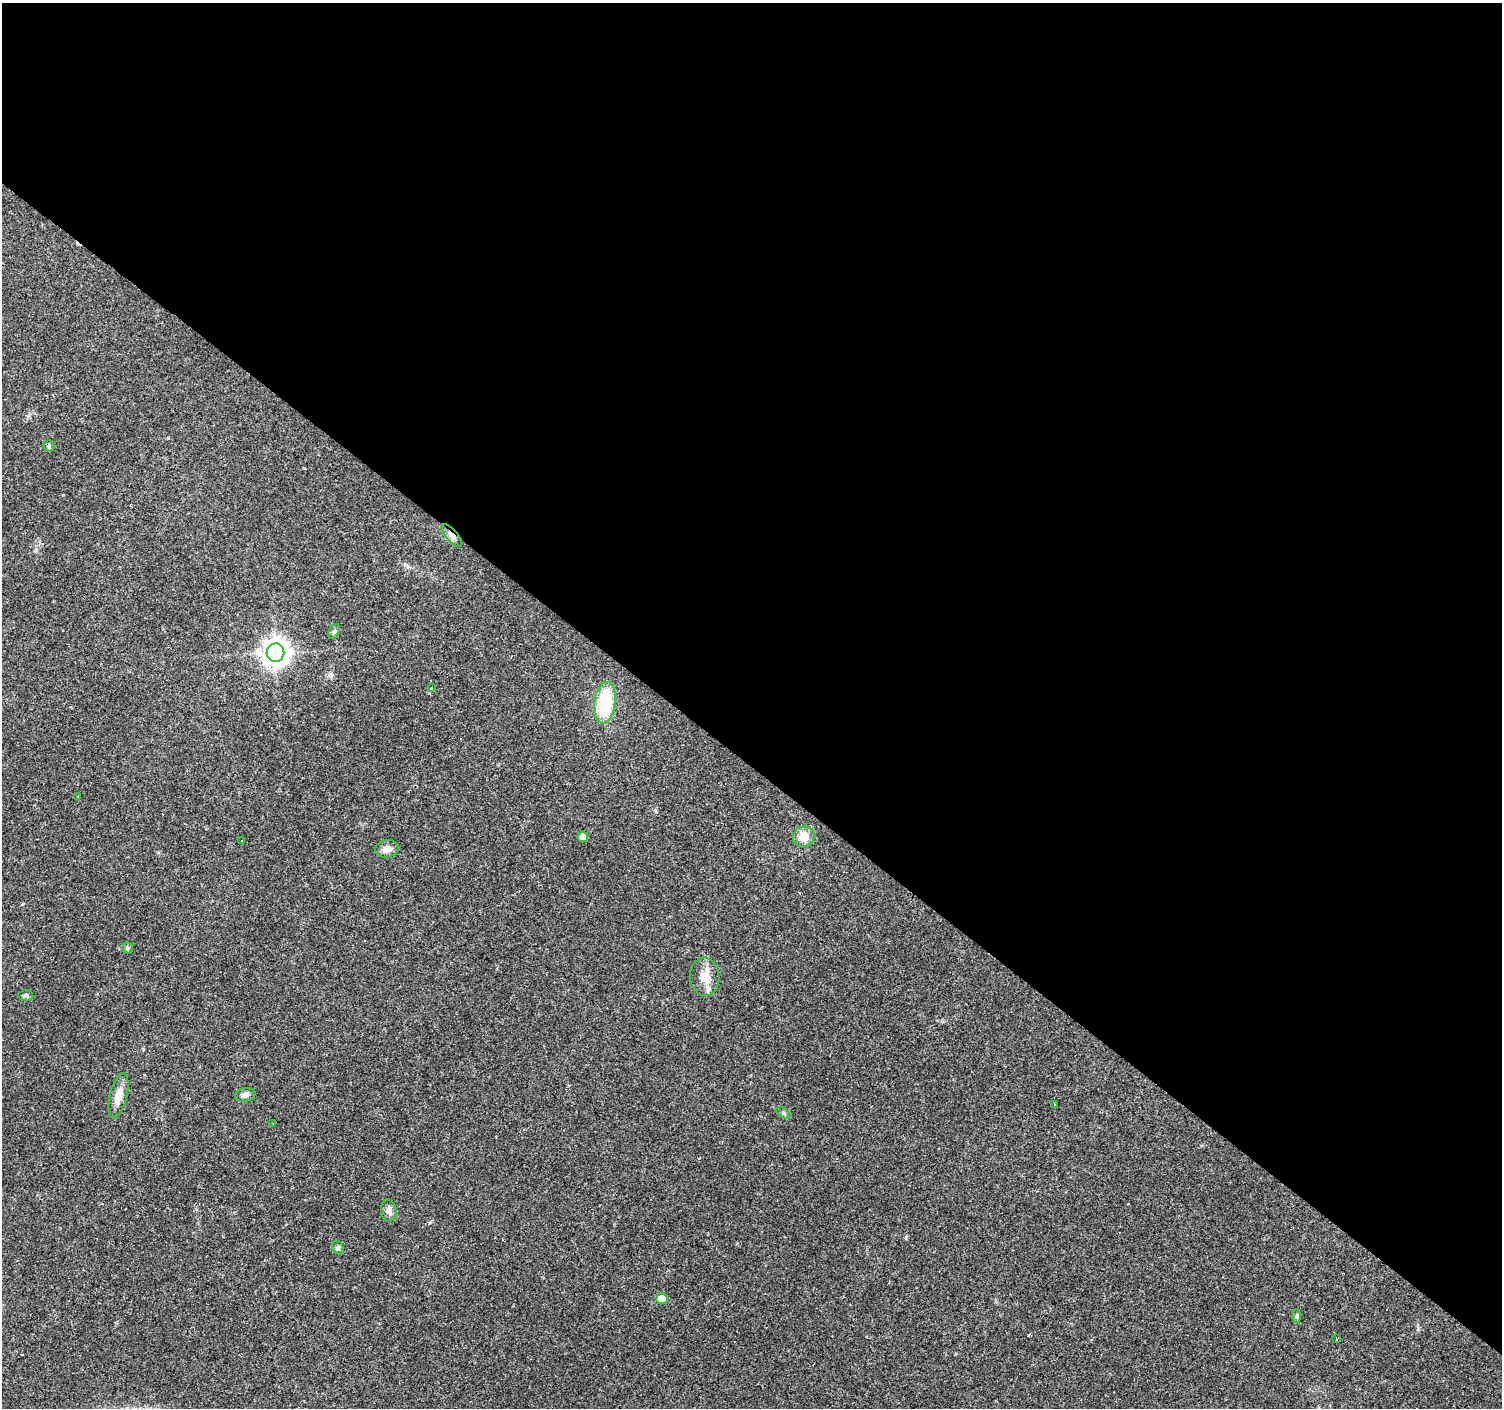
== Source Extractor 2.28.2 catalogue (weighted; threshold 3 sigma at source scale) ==
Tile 3 of 4 x 4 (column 3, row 1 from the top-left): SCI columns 3001-4500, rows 4384-5789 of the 6002 x 6022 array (HDU 1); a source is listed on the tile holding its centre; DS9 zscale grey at full resolution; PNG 1504 x 1410 px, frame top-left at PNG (2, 3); each listed source drawn as its Kron ellipse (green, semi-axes under 4 px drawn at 4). Shown black and unused: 54% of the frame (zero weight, under 3 of 4 exposures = <1% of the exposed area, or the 3 px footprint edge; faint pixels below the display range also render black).
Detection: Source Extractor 2.28.2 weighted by HDU 2 'WHT'; one run over the whole footprint, this tile lists its part. Background 0.0579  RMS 0.004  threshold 0.0179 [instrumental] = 3 sigma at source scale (4.5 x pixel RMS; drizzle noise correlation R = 1.50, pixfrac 1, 0.0396/0.0396 arcsec/px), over >= 5 px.
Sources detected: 26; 2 cosmic-ray / hot-pixel residue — neither listed nor drawn; the other 24 listed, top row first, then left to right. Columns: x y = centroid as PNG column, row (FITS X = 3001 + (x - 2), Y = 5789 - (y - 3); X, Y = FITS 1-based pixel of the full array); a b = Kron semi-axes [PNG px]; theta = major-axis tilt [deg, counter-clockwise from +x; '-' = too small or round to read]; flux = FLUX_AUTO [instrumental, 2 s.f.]
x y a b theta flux
49 446 5 5 - 0.7
452 535 14 5 -50 2.1
334 631 8 5 62 0.76
275 653 9 9 - 410
431 688 3 2 - 0.59
605 703 21 10 82 24
78 796 3 3 - 0.63
583 837 5 5 - 4.3
804 837 11 10 - 5.3
241 840 2 2 - 0.35
387 849 12 8 11 3
127 948 6 5 - 0.7
705 977 19 14 -84 5.4
25 995 7 5 1 0.76
245 1095 10 6 9 1.9
119 1096 23 8 76 4.2
1055 1104 3 2 - 0.45
784 1113 8 4 -28 0.78
273 1123 3 2 - 0.24
389 1211 11 8 -80 2.4
338 1248 7 5 -60 0.77
662 1298 5 5 - 6.1
1297 1316 7 4 90 0.63
1337 1339 3 3 - 0.6
Overlapping masked pixels (flux is a lower limit): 1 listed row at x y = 452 535